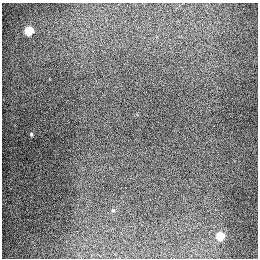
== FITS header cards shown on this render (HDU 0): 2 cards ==
NAXIS1  =                  256
NAXIS2  =                  256

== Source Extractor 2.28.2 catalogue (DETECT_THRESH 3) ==
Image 256 x 256 px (HDU 0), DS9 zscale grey, 1 PNG px = 1 image px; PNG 260 x 260 px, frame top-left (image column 1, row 256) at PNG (2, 3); no overlay
Background 1290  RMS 27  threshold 80.3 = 3 sigma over >= 5 px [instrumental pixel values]
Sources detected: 4; all 4 listed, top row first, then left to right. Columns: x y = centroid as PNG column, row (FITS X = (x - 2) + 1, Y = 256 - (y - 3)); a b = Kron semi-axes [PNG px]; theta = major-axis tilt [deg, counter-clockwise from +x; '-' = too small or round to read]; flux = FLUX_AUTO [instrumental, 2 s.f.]
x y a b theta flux
29 31 5 5 - 94000
31 134 4 3 - 2500
113 210 5 3 - 1600
220 236 5 5 - 74000